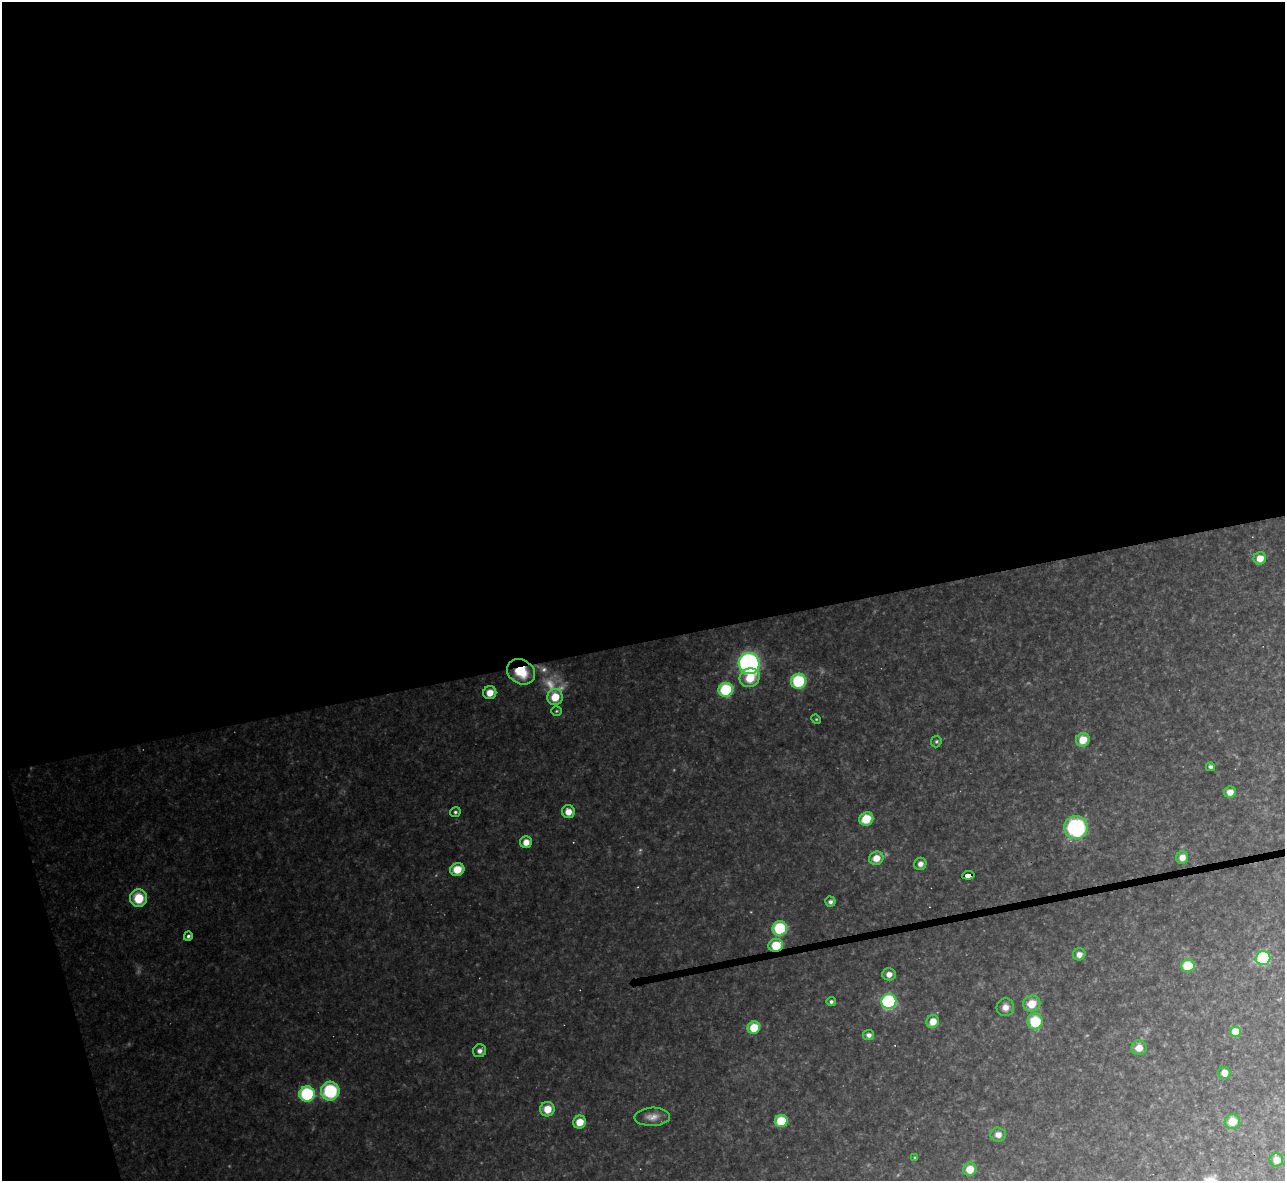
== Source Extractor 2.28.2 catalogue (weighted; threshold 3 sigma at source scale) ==
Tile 1 of 4 x 4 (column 1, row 1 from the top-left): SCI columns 1-1283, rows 3678-4856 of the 5133 x 5116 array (HDU 1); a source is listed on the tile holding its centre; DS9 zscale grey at full resolution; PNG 1287 x 1183 px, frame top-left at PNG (2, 2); each listed source drawn as its Kron ellipse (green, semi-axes under 4 px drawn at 4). Shown black and unused: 56% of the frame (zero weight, under 3 of 4 exposures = <1% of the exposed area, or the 3 px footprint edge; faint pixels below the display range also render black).
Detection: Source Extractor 2.28.2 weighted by HDU 2 'WHT'; one run over the whole footprint, this tile lists its part. Background 0.318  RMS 0.019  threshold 0.0847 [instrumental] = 3 sigma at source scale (4.5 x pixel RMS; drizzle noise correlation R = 1.50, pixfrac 1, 0.05/0.05 arcsec/px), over >= 5 px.
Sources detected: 59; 3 too faint to see at this stretch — neither listed nor drawn; the other 56 listed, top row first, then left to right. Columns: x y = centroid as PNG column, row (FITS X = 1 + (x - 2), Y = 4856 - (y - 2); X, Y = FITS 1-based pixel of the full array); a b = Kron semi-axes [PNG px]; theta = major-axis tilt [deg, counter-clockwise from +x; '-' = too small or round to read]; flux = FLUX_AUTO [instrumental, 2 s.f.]
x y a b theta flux
1260 558 6 6 - 20
749 663 10 10 - 480
521 672 15 12 -31 50
750 678 10 9 - 35
799 681 7 7 - 110
726 690 7 7 - 110
490 693 7 6 - 20
555 697 8 7 - 35
556 711 5 4 - 2.4
816 719 5 4 - 2.1
1083 740 7 6 - 29
936 741 6 5 - 3
1210 767 4 4 - 4.5
1230 792 6 5 - 14
455 812 5 5 - 3.3
568 812 6 6 - 17
866 819 7 6 - 47
1076 828 12 11 - 200
526 842 6 6 - 16
876 858 7 6 - 19
1182 858 6 6 - 15
920 864 6 6 - 8
457 869 7 6 - 31
968 875 6 4 7 93
139 898 9 8 - 51
830 902 5 5 - 5.3
780 928 7 7 - 100
188 936 5 4 - 4.5
776 945 7 6 - 47
1079 954 6 6 - 11
1263 958 7 7 - 110
1188 966 6 6 - 56
889 974 6 6 - 11
831 1002 4 4 - 3.8
889 1002 7 7 - 190
1032 1004 9 8 - 28
1005 1007 9 9 - 11
933 1021 6 6 - 20
1035 1021 8 7 - 59
754 1028 6 6 - 45
1235 1032 5 5 - 58
869 1035 5 5 - 8.1
1139 1048 8 7 - 18
480 1051 7 6 - 7.6
1224 1073 6 6 - 15
330 1091 9 9 - 110
307 1094 8 7 - 150
547 1109 7 7 - 27
652 1117 18 9 2 15
781 1121 6 6 - 62
1232 1121 8 7 - 28
580 1122 6 6 - 26
998 1135 8 7 - 11
915 1157 4 4 - 1.9
1276 1160 7 6 - 17
970 1169 7 6 - 28
Overlapping masked pixels (flux is a lower limit): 3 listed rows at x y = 521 672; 968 875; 776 945